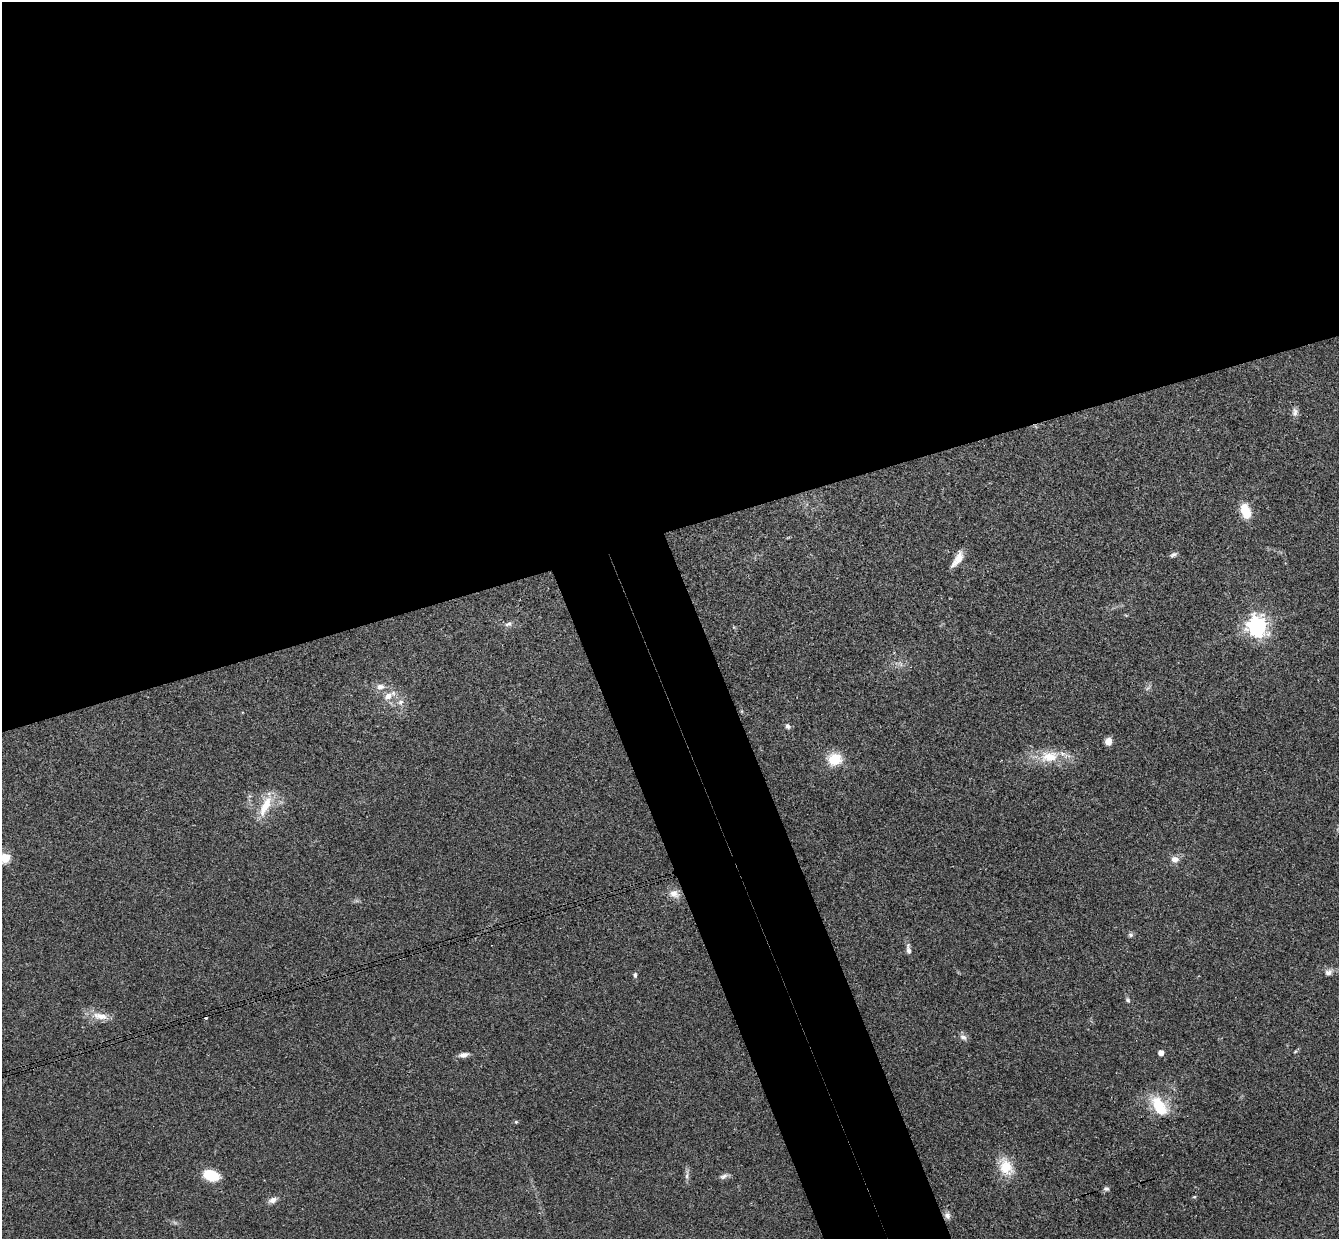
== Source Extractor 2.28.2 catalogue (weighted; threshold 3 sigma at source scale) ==
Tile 2 of 4 x 4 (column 2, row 1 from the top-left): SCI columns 1394-2730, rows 3882-5118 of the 5460 x 5411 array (HDU 1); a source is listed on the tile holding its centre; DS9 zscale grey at full resolution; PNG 1341 x 1241 px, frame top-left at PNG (2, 2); no overlay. Shown black and unused: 48% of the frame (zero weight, under 3 of 4 exposures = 6% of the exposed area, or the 3 px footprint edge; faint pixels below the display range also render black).
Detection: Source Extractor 2.28.2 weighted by HDU 2 'WHT'; one run over the whole footprint, this tile lists its part. Background 0.063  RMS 0.0051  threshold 0.023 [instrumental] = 3 sigma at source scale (4.5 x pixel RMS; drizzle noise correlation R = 1.50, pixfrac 1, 0.05/0.05 arcsec/px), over >= 5 px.
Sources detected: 38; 1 inside a brighter object's white glare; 1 cosmic-ray / hot-pixel residue — not listed; the other 36 listed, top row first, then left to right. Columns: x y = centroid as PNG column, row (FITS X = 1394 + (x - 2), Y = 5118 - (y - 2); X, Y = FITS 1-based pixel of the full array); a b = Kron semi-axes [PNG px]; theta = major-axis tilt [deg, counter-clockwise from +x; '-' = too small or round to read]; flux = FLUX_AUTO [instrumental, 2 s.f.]
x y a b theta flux
1295 412 12 7 81 2.2
1245 511 19 10 -72 9.5
1173 555 10 5 27 1.3
957 559 21 7 57 5.4
508 624 10 6 16 1.7
1257 626 7 7 - 300
380 686 11 8 1 3
388 696 11 8 32 4.3
400 702 9 7 78 2.4
788 726 7 6 - 1.3
1108 742 7 6 - 4.2
1049 757 26 15 4 13
835 759 15 12 9 12
265 806 32 10 65 11
5 858 5 5 - 30
1175 859 9 7 -1 3.2
673 893 11 8 18 3.3
1130 935 6 6 - 1.1
908 949 15 6 -82 2.1
1328 972 11 8 16 2.5
635 975 7 5 -90 0.91
1128 1000 7 5 -61 1
101 1016 22 9 -8 6.5
963 1037 10 7 -39 2
1161 1053 4 4 - 3.6
464 1055 13 7 12 2.5
1160 1109 26 16 -36 14
516 1122 5 4 - 0.58
1006 1167 24 17 -63 11
211 1175 15 9 -17 16
687 1176 9 4 82 1.4
724 1176 11 6 22 1.8
1106 1189 7 6 - 1.2
1194 1197 5 3 - 0.52
272 1200 11 7 19 2.5
947 1215 10 8 -84 2
Isophote crosses this tile's border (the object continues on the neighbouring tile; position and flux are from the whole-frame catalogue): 1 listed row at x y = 5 858